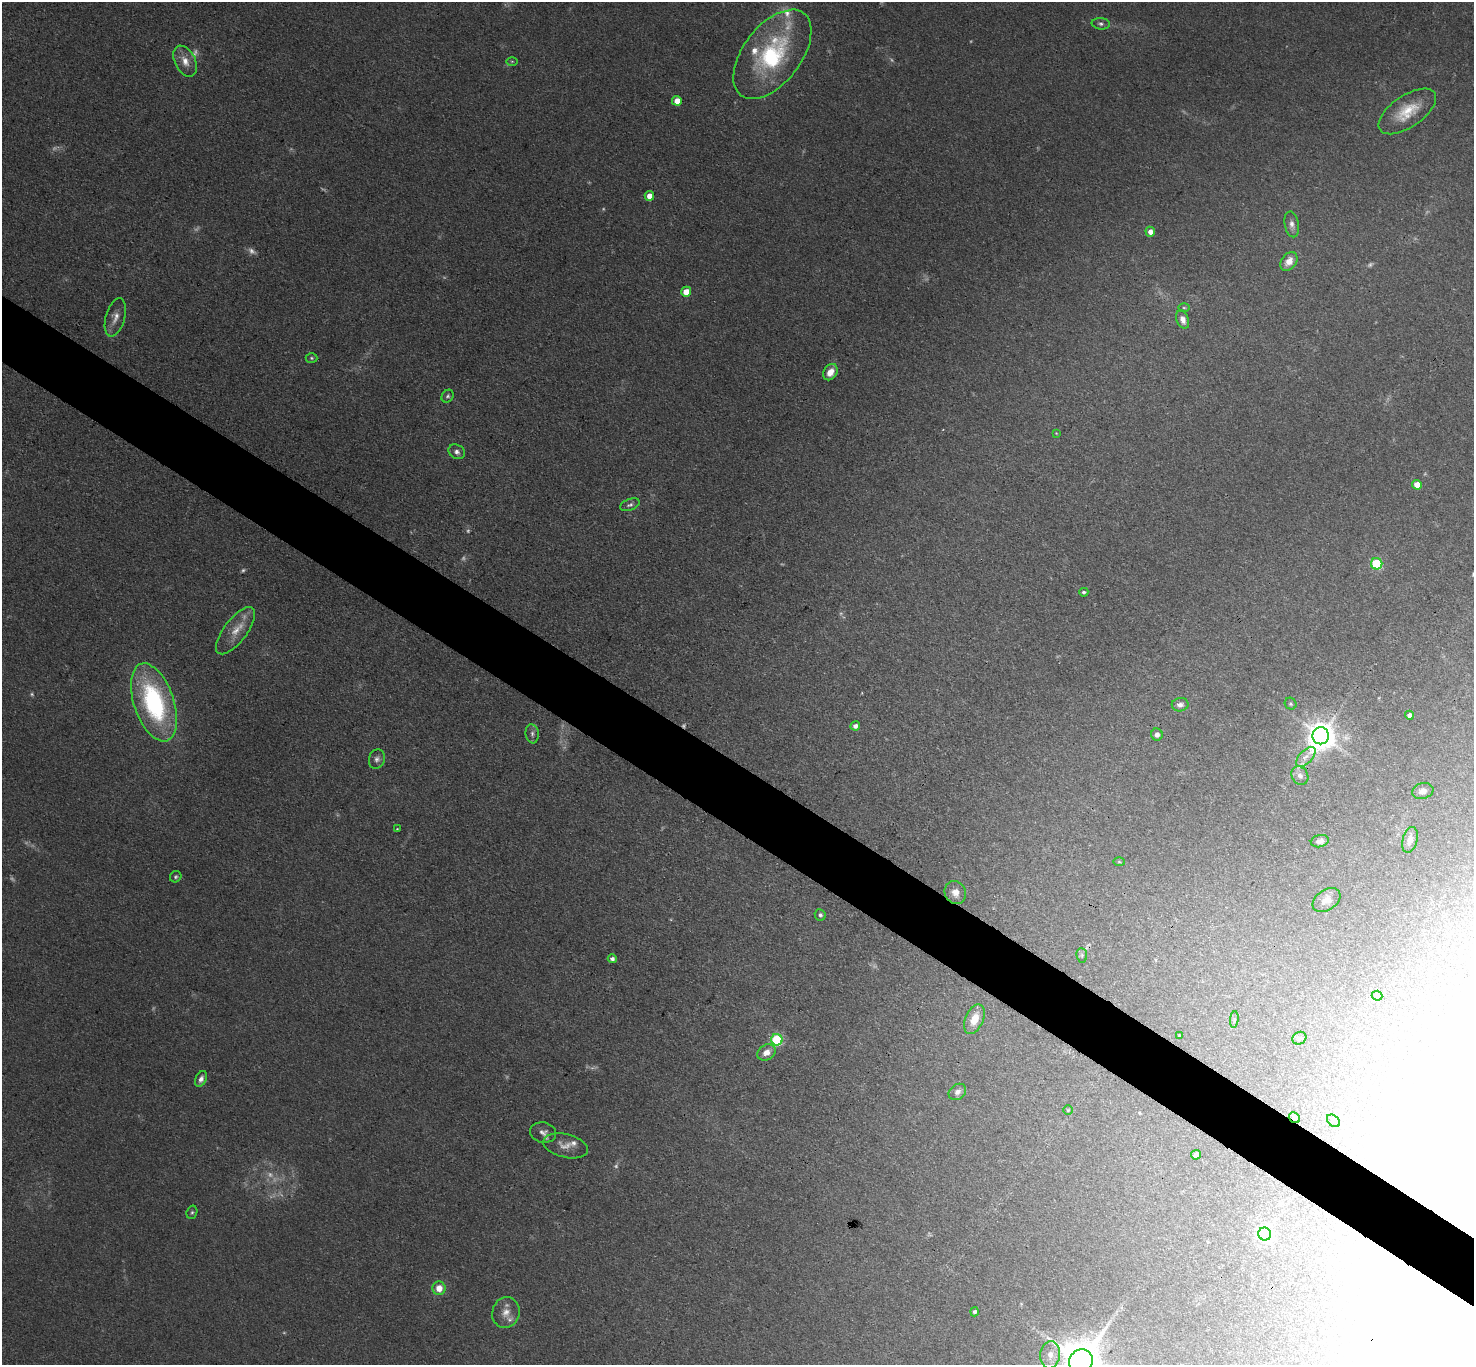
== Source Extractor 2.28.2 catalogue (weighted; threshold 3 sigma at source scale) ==
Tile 6 of 4 x 4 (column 2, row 2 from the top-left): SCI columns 1475-2946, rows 2879-4241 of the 5891 x 5898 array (HDU 1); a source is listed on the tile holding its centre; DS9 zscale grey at full resolution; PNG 1476 x 1367 px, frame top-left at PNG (2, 2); each listed source drawn as its Kron ellipse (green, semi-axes under 4 px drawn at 4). Shown black and unused: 5% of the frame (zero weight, under 3 of 4 exposures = <1% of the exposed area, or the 3 px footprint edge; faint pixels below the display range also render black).
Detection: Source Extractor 2.28.2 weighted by HDU 2 'WHT'; one run over the whole footprint, this tile lists its part. Background 0.103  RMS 0.0069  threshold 0.0311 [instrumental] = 3 sigma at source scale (4.5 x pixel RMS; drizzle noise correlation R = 1.50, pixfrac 1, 0.05/0.05 arcsec/px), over >= 5 px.
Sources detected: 96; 25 too faint to see at this stretch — neither listed nor drawn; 3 inside a brighter listed object's ellipse — not listed separately; the other 68 listed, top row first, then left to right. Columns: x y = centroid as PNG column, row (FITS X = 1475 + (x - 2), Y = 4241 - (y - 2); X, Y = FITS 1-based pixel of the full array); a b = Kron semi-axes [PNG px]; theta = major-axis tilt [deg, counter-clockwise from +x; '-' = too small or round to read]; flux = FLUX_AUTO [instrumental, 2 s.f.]
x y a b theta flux
1101 24 9 6 -6 2
772 54 52 29 52 85
185 61 16 10 -64 8.2
512 61 6 4 0 0.73
677 101 5 5 - 9.5
1407 111 33 16 34 21
649 196 5 4 - 7.8
1292 224 13 7 -78 3.9
1150 232 5 4 - 4.4
1289 261 10 7 53 7.2
686 292 5 5 - 11
1184 308 6 3 -1 0.89
115 317 19 9 74 6.2
1183 320 9 6 -69 5.1
311 358 6 4 -2 1.1
830 372 9 6 56 7.9
448 396 7 5 50 1.4
1056 433 4 3 - 0.55
457 452 8 7 - 2.8
1417 485 5 4 - 9.8
630 505 10 5 20 2.2
1377 564 5 5 - 59
1084 592 4 4 - 1.5
236 631 28 11 53 13
154 702 41 20 -71 120
1291 704 6 5 - 1.2
1180 705 8 6 9 2.9
1409 715 4 4 - 3.4
855 726 5 4 - 2.8
532 734 9 6 -82 2.4
1157 735 6 5 - 3.1
1321 736 8 8 - 1100
1306 757 12 6 46 4.6
377 759 10 8 73 2.9
1300 776 9 8 - 3.9
1423 791 11 8 15 3.5
397 829 2 2 - 0.6
1410 840 13 7 75 6.5
1320 841 9 6 12 3.4
1119 862 5 3 - 0.75
176 877 6 5 - 1.3
955 893 12 10 -59 6.3
1326 900 15 10 33 4.9
820 915 6 5 - 1.8
1082 955 7 5 -83 1.5
612 959 4 4 - 2.8
1377 996 5 5 - 1.6
974 1019 15 9 66 13
1234 1019 8 3 85 1.2
1179 1035 3 3 - 0.53
1299 1038 7 6 - 1.8
777 1040 6 5 - 64
766 1052 10 7 30 5.6
201 1079 8 5 66 3.1
957 1092 9 7 36 3.3
1068 1110 5 5 - 0.91
1294 1118 6 5 - 3.3
1333 1121 7 5 -42 1.5
543 1132 13 10 -12 4.2
566 1146 23 11 -13 8
1196 1155 5 4 - 4
192 1212 7 5 73 1.3
1265 1234 6 6 - 190
439 1288 7 6 - 9.8
506 1312 15 13 74 8.4
975 1312 4 4 - 1.8
1050 1355 14 10 83 6.9
1081 1362 13 11 63 2800
Overlapping masked pixels (flux is a lower limit): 1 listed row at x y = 1294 1118
Isophote crosses this tile's border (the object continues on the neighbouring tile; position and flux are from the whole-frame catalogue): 1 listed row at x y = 1081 1362